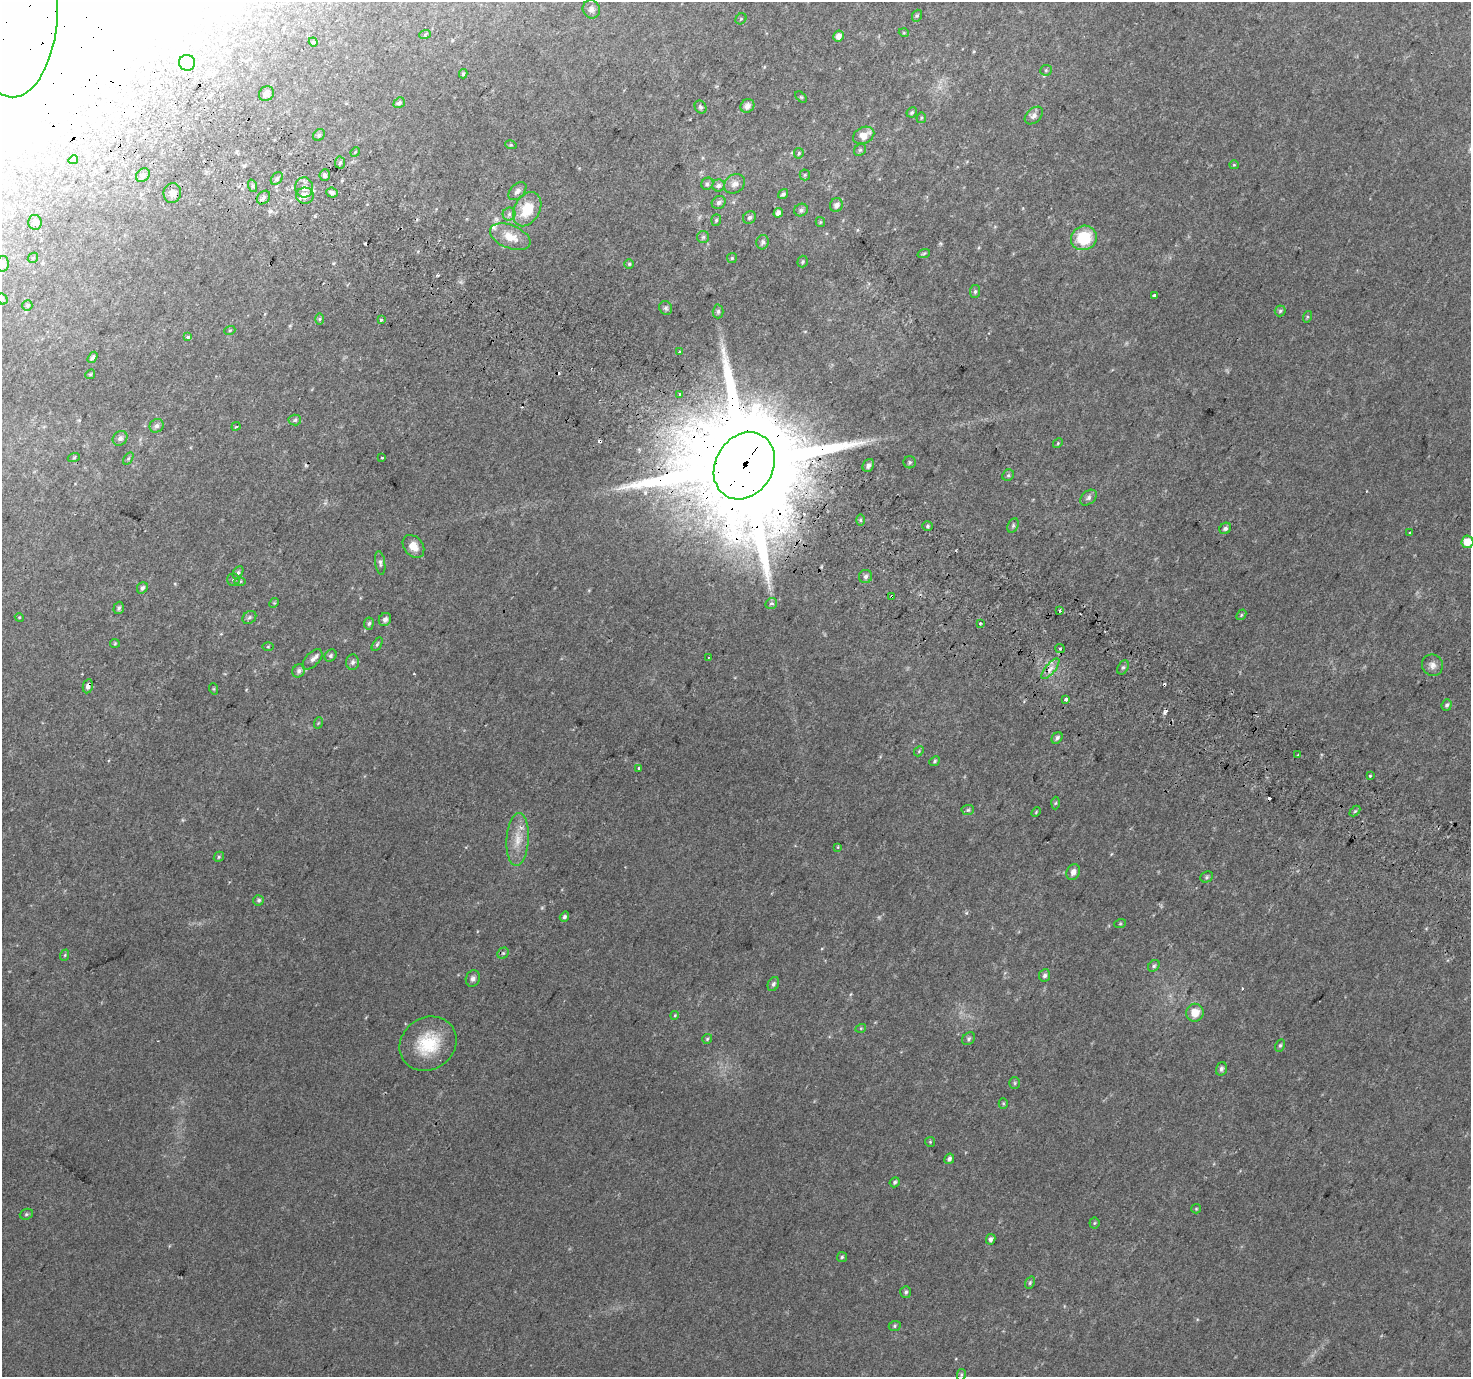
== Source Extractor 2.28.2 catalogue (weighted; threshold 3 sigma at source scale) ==
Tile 11 of 4 x 4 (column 3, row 3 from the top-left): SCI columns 2971-4439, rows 1672-3046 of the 5932 x 6025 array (HDU 1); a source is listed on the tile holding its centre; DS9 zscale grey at full resolution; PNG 1473 x 1379 px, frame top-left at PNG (2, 2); each listed source drawn as its Kron ellipse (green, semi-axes under 4 px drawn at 4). Shown black and unused: <1% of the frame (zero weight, under 2 of 3 exposures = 2% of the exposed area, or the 3 px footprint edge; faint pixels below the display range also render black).
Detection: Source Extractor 2.28.2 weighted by HDU 2 'WHT'; one run over the whole footprint, this tile lists its part. Background 0.0371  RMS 0.011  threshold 0.048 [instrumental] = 3 sigma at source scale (4.5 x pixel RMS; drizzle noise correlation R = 1.50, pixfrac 1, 0.0396/0.0396 arcsec/px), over >= 5 px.
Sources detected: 202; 1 too faint to see at this stretch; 8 inside a brighter object's white glare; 12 cosmic-ray / hot-pixel residue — neither listed nor drawn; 2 inside a brighter listed object's ellipse — not listed separately; the other 179 listed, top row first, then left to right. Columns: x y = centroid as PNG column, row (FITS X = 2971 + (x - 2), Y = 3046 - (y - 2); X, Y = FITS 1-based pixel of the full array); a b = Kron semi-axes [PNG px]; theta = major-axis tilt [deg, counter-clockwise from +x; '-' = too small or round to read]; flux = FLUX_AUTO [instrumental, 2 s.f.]
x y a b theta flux
13 4 94 45 90 200
591 9 9 8 - 4.2
917 16 6 4 68 1.6
741 19 6 5 - 1.6
904 33 5 3 - 0.9
425 34 6 4 20 1.3
839 36 5 5 - 6
313 42 4 4 - 1.1
187 63 8 8 - 28
1046 70 5 5 - 1.8
463 74 4 3 - 1.5
267 94 8 7 - 4.4
801 97 7 4 -44 1.4
399 103 6 5 - 2.5
747 106 7 6 - 6.3
700 107 7 5 -60 2.6
912 112 5 4 - 1.7
1034 115 10 7 43 4.3
921 118 5 4 - 1.4
319 135 6 5 - 1.9
864 135 11 8 26 12
511 145 6 3 -17 1.1
860 150 6 5 - 1.9
355 152 5 4 - 1.1
799 153 5 4 - 1.5
73 160 5 4 - 2
340 163 6 5 - 1.9
1234 165 5 4 - 1.1
143 175 7 6 - 3.4
325 175 6 5 - 3.6
805 175 5 5 - 1.3
277 179 7 5 49 2.5
707 184 6 5 - 2.5
735 184 11 9 38 5.6
719 185 6 6 - 2.9
253 186 6 4 -72 1.7
304 187 10 9 - 7.7
517 191 11 6 46 4.7
172 193 10 8 79 5.9
332 193 5 5 - 4.2
783 194 5 4 - 2.3
305 196 9 8 - 8.4
263 198 7 5 46 3.4
719 202 7 6 - 3.4
836 205 7 6 - 4.9
527 209 18 12 61 28
801 210 7 6 - 2.9
778 213 5 4 - 4.6
509 214 6 6 - 3.2
749 217 7 6 - 3
716 220 6 5 - 1.5
35 222 7 7 - 3.8
820 222 5 4 - 1.1
510 237 21 11 -22 18
703 237 6 6 - 2.3
1084 238 13 12 - 40
763 242 7 6 - 2.7
924 253 6 4 20 1.4
33 258 6 4 46 1.4
732 258 5 5 - 1.4
803 262 6 5 - 1.5
2 264 8 6 78 3.4
629 264 5 4 - 1.4
975 291 6 5 - 2.2
1154 295 3 3 - 9.2
2 299 6 5 - 1.6
27 305 5 5 - 1.8
666 308 7 6 - 2.2
718 311 7 5 88 2.2
1280 311 5 5 - 1.9
1307 317 6 4 72 1.1
320 319 6 4 88 1.4
381 320 3 3 - 5.4
230 330 5 3 - 1
188 337 3 3 - 5.3
679 352 3 3 - 1.1
93 357 6 4 56 2.4
90 374 5 4 - 1.3
680 395 3 3 - 5
295 420 6 5 - 2.1
157 426 7 6 - 3
236 426 4 3 - 1.6
120 438 8 6 43 3.9
1058 443 5 4 - 1.2
74 457 6 4 21 1.3
382 458 3 3 - 2.1
128 459 7 4 58 1.5
910 462 6 6 - 1.9
868 465 7 5 63 3.7
744 466 35 28 58 39000
1008 475 6 5 - 1.7
1088 498 9 6 40 3.2
860 520 6 4 -90 1.4
1013 525 7 5 64 2.2
928 526 5 5 - 1.8
1225 528 6 5 - 2.9
1410 532 3 2 - 2
1467 542 6 6 - 15
413 546 12 9 -51 9.9
380 563 12 5 -82 2.9
238 573 7 5 63 2.3
866 577 6 6 - 3.2
233 580 6 6 - 2.2
240 581 6 4 2 1.3
142 588 6 5 - 2.9
892 596 3 3 - 2.2
274 603 5 4 - 1
771 604 6 5 - 2.8
119 608 6 5 - 2.5
1059 611 3 3 - 3.1
1241 615 6 4 49 1.5
19 617 4 3 - 0.9
249 617 7 6 - 2.5
385 619 7 6 - 4.3
369 623 6 4 83 2.1
980 623 3 3 - 2.6
115 643 5 4 - 1.1
377 644 8 4 59 1.8
268 647 5 3 - 1
1060 649 5 4 - 1.6
330 656 6 5 - 2.3
709 658 3 2 - 1
312 659 12 6 46 4.9
353 662 8 6 85 2.9
1432 665 11 10 - 5.9
1123 667 7 5 61 2.1
1050 669 13 5 50 5.7
299 671 7 6 - 3.9
88 686 7 5 79 3.6
214 689 6 3 -71 1
1066 699 3 3 - 40
1447 705 6 5 - 2.2
318 723 6 3 71 1
1057 738 6 5 - 2.9
919 751 5 4 - 1.2
1298 755 3 2 - 1.2
934 761 5 4 - 1.6
639 768 3 3 - 3.3
1370 776 3 3 - 16
1056 803 6 4 87 1.5
968 810 6 5 - 1.8
1355 811 6 4 44 1.5
1036 812 5 3 - 0.97
518 839 26 11 86 18
837 847 3 3 - 1.8
219 857 5 4 - 1.4
1073 872 8 6 64 5.4
1207 877 6 5 - 1.8
259 900 5 5 - 2
564 917 5 4 - 2.3
1120 924 6 4 19 1.1
503 953 6 5 - 1.6
65 955 6 3 71 1.3
1154 966 6 5 - 2.1
1045 975 6 5 - 3
473 978 8 7 - 3.8
773 984 7 5 64 2.8
1195 1013 9 8 - 15
675 1015 4 3 - 1
861 1028 5 3 - 1
707 1039 5 5 - 1.5
969 1039 7 5 48 2.4
428 1044 30 26 35 48
1280 1045 6 4 62 1.7
1221 1069 7 5 72 2.8
1015 1083 6 5 - 1.5
1003 1103 5 4 - 1.2
930 1142 5 5 - 1.2
949 1159 5 5 - 3.5
895 1182 5 4 - 2
1196 1209 5 4 - 1.2
26 1214 7 5 22 1.6
1094 1223 5 5 - 1.3
991 1239 5 4 - 3.2
842 1257 5 5 - 1.7
1030 1283 6 4 70 1.6
906 1292 6 5 - 2.4
895 1326 6 5 - 1.6
961 1375 6 4 78 1.4
Overlapping masked pixels (flux is a lower limit): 5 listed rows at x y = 13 4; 305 196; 744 466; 892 596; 88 686
Isophote crosses this tile's border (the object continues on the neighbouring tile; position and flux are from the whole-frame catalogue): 4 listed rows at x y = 13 4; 2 264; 2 299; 1467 542